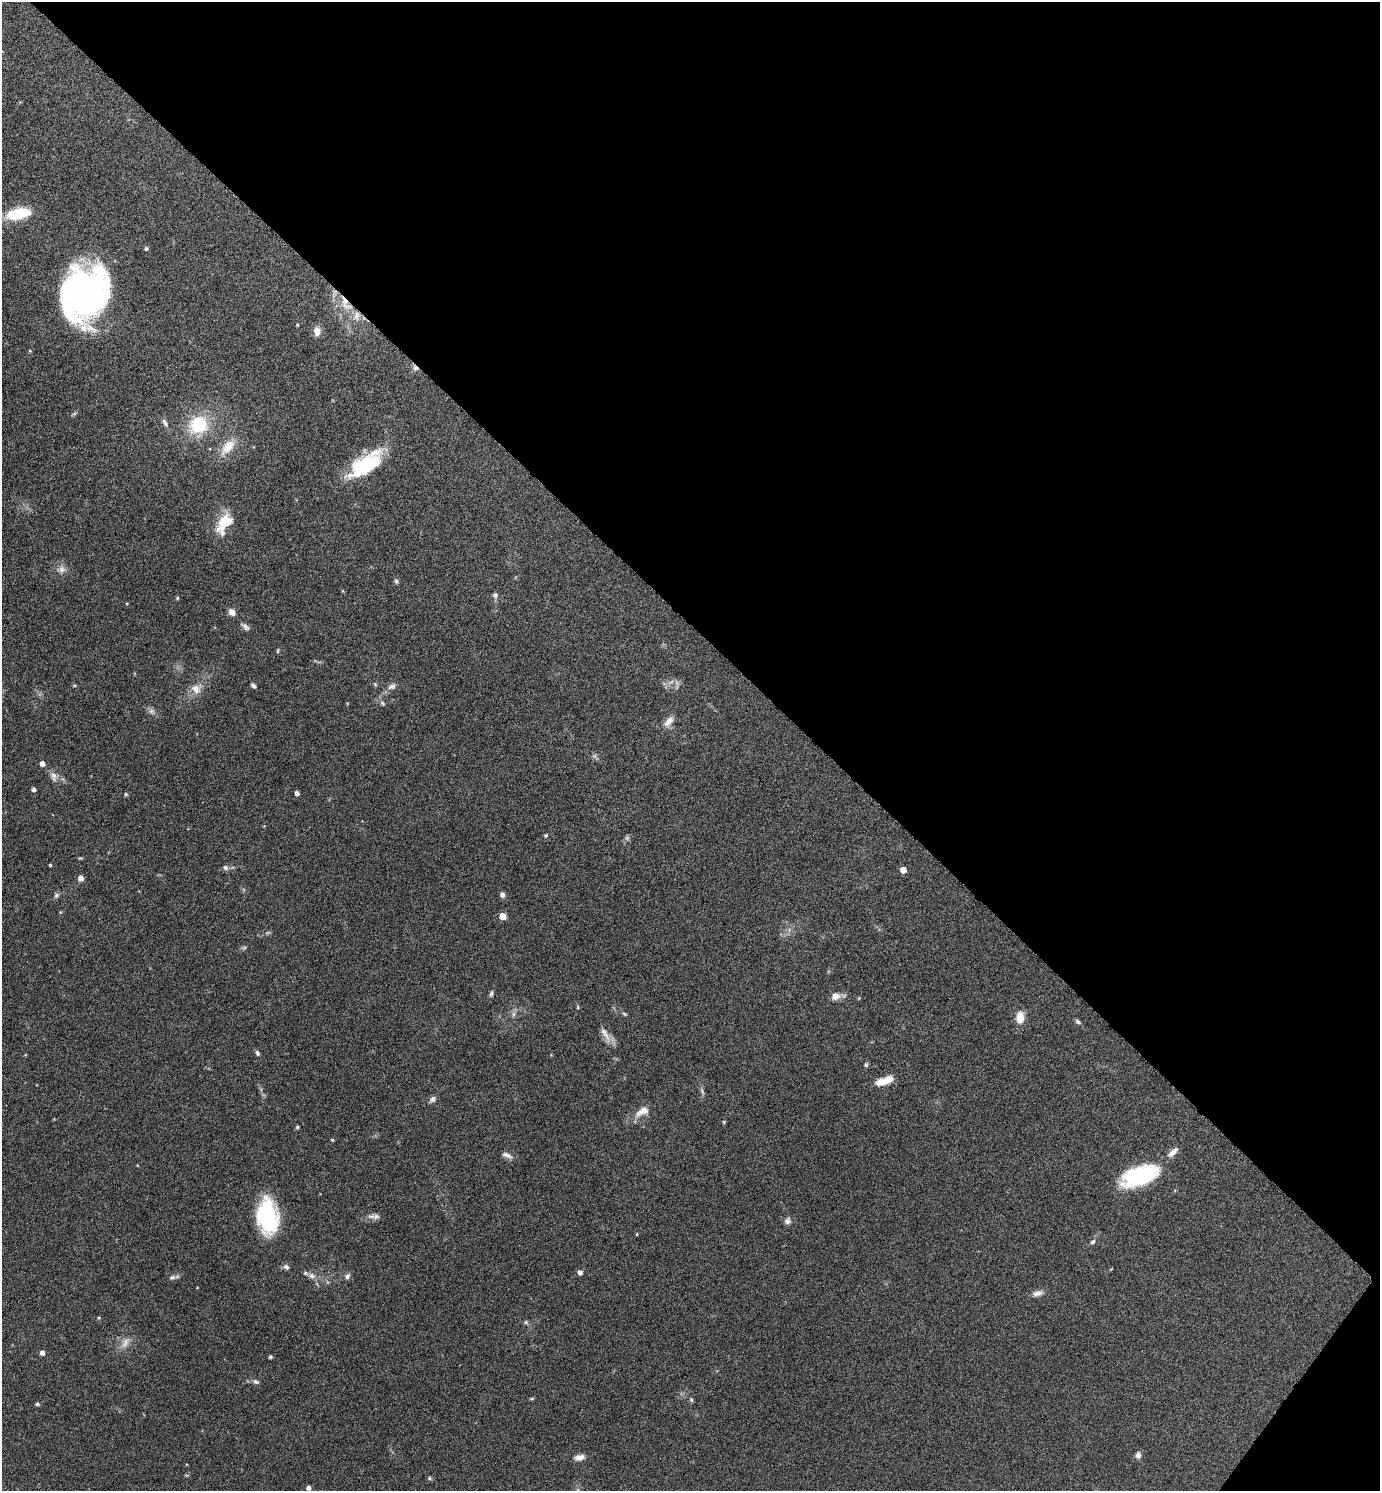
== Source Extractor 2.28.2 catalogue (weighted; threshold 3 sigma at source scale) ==
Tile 8 of 4 x 4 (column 4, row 2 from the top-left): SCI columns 4290-5667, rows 2983-4471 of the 5964 x 5961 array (HDU 1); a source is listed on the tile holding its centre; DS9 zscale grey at full resolution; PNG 1382 x 1493 px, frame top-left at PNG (2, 2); no overlay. Shown black and unused: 43% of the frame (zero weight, under 4 of 8 exposures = <1% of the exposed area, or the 3 px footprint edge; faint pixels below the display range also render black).
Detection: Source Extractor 2.28.2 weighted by HDU 2 'WHT'; one run over the whole footprint, this tile lists its part. Background 0.119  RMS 0.0051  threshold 0.0209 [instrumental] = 3 sigma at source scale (4.09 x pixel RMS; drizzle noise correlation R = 1.36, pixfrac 0.8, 0.05/0.05 arcsec/px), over >= 5 px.
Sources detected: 98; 2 too faint to see at this stretch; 2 inside a brighter object's white glare — not listed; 3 inside a brighter listed object's ellipse — not listed separately; the other 91 listed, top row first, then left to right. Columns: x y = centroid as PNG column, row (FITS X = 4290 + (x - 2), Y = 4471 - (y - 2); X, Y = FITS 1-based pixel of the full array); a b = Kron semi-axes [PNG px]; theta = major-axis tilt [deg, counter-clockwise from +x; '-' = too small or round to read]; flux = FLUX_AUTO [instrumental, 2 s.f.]
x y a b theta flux
19 214 23 10 11 20
146 248 5 4 - 0.92
86 293 42 31 82 220
344 301 19 7 -72 6.6
357 316 14 7 77 3.1
297 325 3 3 - 0.46
317 331 11 8 89 3.3
415 368 7 5 -35 1.6
74 414 7 4 19 0.72
165 423 11 6 -57 1.8
198 425 20 18 31 23
228 447 24 12 48 8.8
365 466 43 20 31 29
222 527 26 16 72 9.9
61 569 12 9 -7 2.9
396 581 6 5 - 0.88
495 595 7 7 - 1.3
177 598 4 4 - 0.64
127 604 4 3 - 0.37
232 612 8 7 - 2.8
245 627 13 6 -40 1.6
278 651 7 3 82 0.49
671 682 7 4 19 1.2
375 684 6 4 -45 0.54
74 686 5 3 - 0.46
253 686 6 4 -38 1.6
392 686 12 7 24 2.2
196 689 15 12 -37 4.7
383 703 8 5 -29 0.97
151 711 9 6 17 1.4
669 721 17 8 48 3.5
594 756 6 6 - 1.1
42 764 5 4 - 2.5
53 776 15 9 -70 3
34 789 4 4 - 1.5
297 793 4 4 - 1.9
126 794 5 4 - 0.62
546 836 5 5 - 0.62
50 865 3 3 - 0.53
225 868 7 7 - 1.3
903 870 5 4 - 4.7
81 878 5 5 - 2.6
56 895 7 6 - 1.2
502 895 8 6 -81 1.4
60 912 5 3 - 0.43
502 916 5 5 - 7.8
244 947 7 4 1 0.76
491 994 8 5 72 0.98
835 996 9 7 17 3.9
859 998 5 4 - 0.4
578 1007 5 3 - 0.47
513 1014 9 4 82 1.3
624 1014 7 4 -21 0.67
1020 1017 13 8 89 6.4
1078 1022 7 5 -34 1.1
606 1034 26 7 -59 4.2
257 1053 7 5 -62 1
866 1065 7 5 72 0.77
885 1081 21 8 18 7.1
432 1099 9 6 45 1.6
642 1111 21 10 29 5.7
724 1122 4 4 - 0.61
297 1127 4 3 - 0.68
332 1140 4 3 - 0.55
1173 1152 17 7 42 3.3
507 1155 14 6 -21 2.1
1140 1176 39 18 19 42
267 1216 38 21 -84 40
376 1216 12 7 -14 2.1
787 1221 9 8 - 1.9
637 1234 4 3 - 0.43
1093 1242 7 6 - 1.2
286 1267 8 6 -39 1.4
580 1272 5 5 - 1.9
312 1276 11 7 -24 2.3
347 1276 9 6 59 1.4
172 1277 8 6 11 1.4
1037 1293 15 7 12 2.5
99 1318 4 3 - 0.58
526 1322 6 5 - 0.81
125 1343 19 9 57 4
42 1353 5 4 - 2.1
270 1357 3 3 - 0.85
256 1382 10 6 -31 1.4
532 1399 7 3 9 0.51
691 1399 6 4 -60 0.82
37 1404 4 4 - 0.96
1138 1455 8 7 - 1.8
580 1457 13 7 11 2.9
429 1478 5 5 - 0.65
308 1488 4 4 - 1.8
Overlapping masked pixels (flux is a lower limit): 3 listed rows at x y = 344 301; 357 316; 415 368